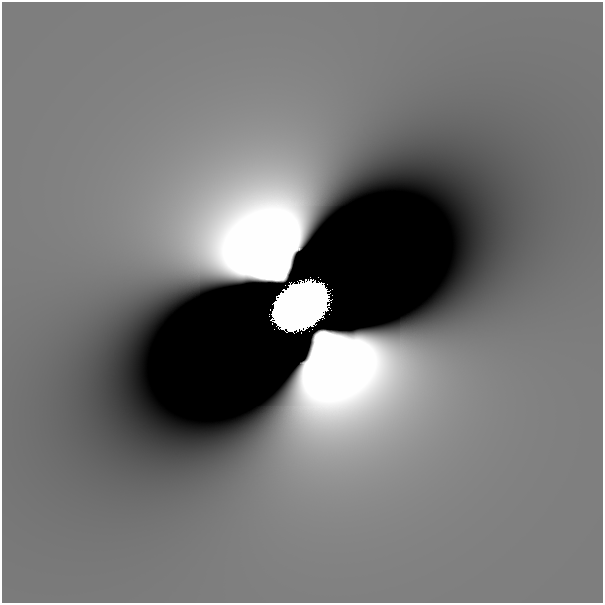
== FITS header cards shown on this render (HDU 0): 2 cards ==
NAXIS1  =                  601
NAXIS2  =                  601

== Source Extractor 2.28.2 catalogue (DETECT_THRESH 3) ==
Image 601 x 601 px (HDU 0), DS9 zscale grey, 1 PNG px = 1 image px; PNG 605 x 605 px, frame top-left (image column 1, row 601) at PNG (2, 2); no overlay
Background 9.36e-11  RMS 1.7e-10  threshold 5.04e-10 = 3 sigma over >= 5 px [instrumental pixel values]
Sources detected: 3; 2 with non-positive FLUX_AUTO (blend fragments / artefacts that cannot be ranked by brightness) are not listed; the other 1 listed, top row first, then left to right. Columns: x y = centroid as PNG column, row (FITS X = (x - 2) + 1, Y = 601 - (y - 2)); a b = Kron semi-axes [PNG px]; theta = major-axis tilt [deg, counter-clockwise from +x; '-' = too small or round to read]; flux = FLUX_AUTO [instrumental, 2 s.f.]
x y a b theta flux
300 306 31 23 32 160
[2 non-positive-flux detections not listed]